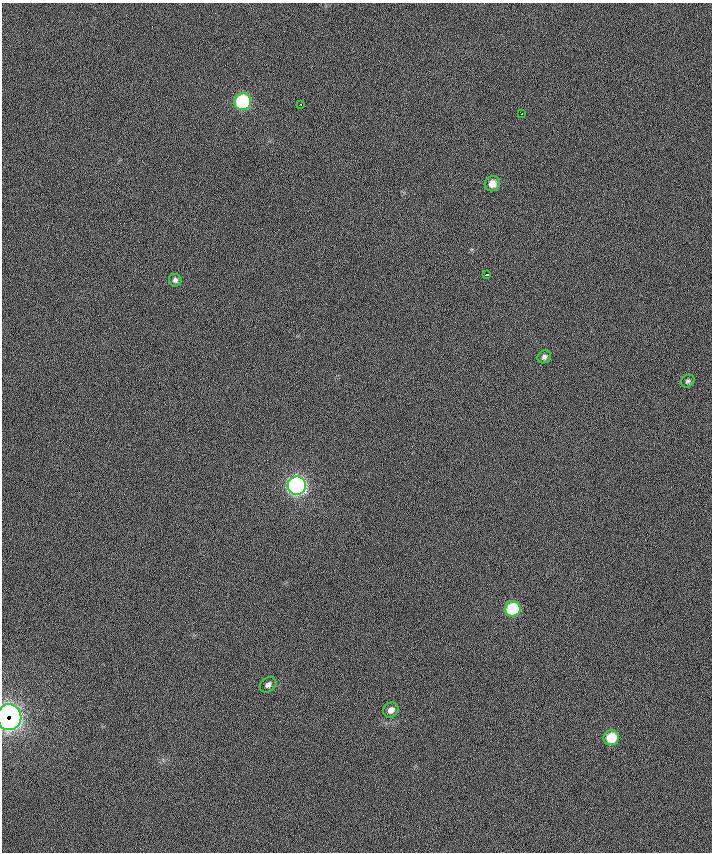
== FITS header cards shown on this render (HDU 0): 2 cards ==
NAXIS1  =                  710 /
NAXIS2  =                  850 /

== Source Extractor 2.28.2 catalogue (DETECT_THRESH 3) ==
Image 710 x 850 px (HDU 0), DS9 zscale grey, 1 PNG px = 1 image px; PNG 714 x 854 px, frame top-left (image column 1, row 850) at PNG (2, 3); each listed source drawn as its Kron ellipse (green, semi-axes under 4 px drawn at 4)
Background -0.393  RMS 19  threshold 57.1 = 3 sigma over >= 5 px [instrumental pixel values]
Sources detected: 14; all 14 listed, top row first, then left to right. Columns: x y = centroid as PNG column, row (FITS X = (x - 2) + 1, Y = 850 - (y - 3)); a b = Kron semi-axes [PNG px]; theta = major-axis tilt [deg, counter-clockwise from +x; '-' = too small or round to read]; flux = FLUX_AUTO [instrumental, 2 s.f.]
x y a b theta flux
243 102 8 8 - 160000
300 104 3 2 - 1700
522 114 2 2 - 810
492 184 8 7 - 12000
487 275 4 2 - 2200
175 280 6 6 - 3500
544 357 7 6 - 3900
688 381 7 6 - 2700
297 486 9 9 - 510000
513 609 8 7 - 81000
268 685 9 7 39 4800
391 710 8 7 - 7400
9 717 13 12 - 780000
611 738 8 7 - 36000
At the frame edge (FLAGS 8, measured only in part): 1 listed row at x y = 9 717